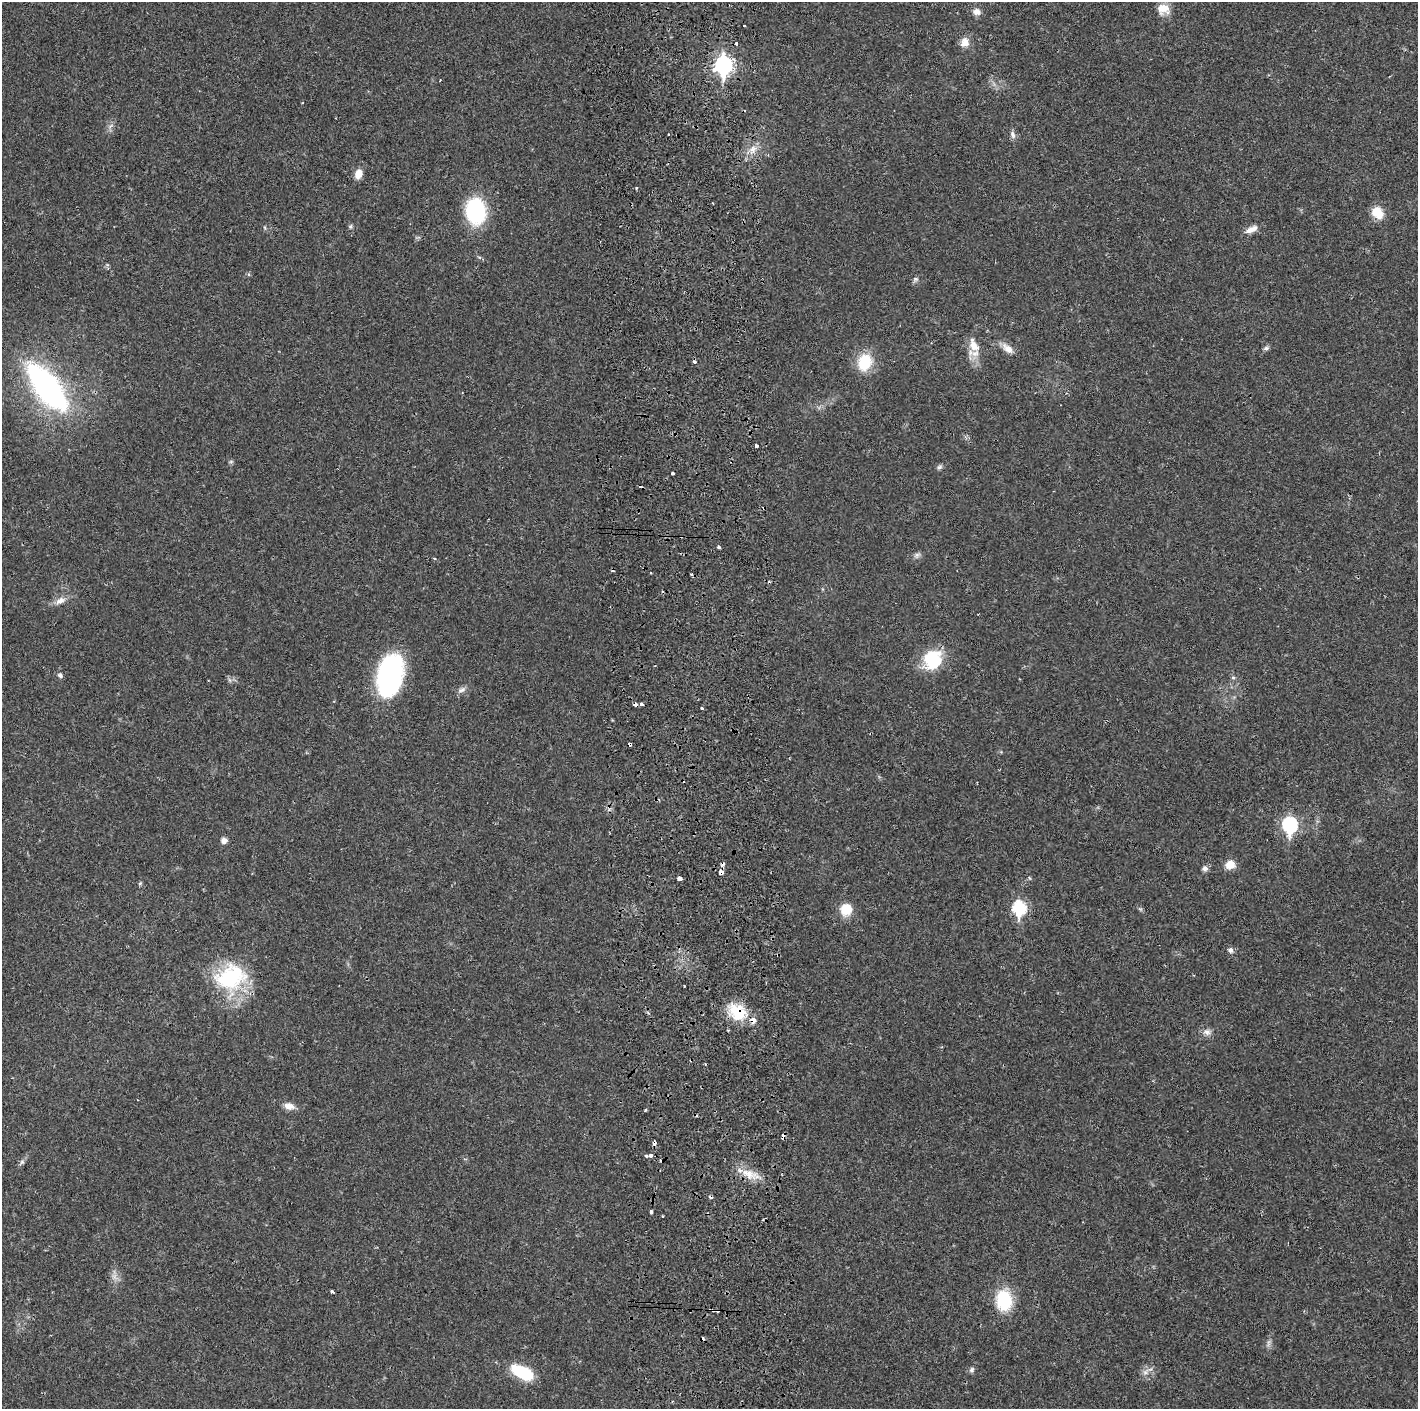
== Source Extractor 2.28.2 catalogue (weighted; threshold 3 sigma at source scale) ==
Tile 5 of 3 x 3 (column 2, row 2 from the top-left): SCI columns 1474-2889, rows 1411-2817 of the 4360 x 4230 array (HDU 1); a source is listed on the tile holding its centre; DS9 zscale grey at full resolution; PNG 1420 x 1411 px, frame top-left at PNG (2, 2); no overlay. Shown black and unused: <1% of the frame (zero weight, under 2 of 3 exposures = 3% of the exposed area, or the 3 px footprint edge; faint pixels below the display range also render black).
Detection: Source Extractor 2.28.2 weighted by HDU 2 'WHT'; one run over the whole footprint, this tile lists its part. Background 0.0247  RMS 0.0037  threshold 0.0166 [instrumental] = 3 sigma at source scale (4.5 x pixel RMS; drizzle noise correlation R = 1.50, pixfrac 1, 0.05/0.05 arcsec/px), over >= 5 px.
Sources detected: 81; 1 too faint to see at this stretch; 9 cosmic-ray / hot-pixel residue — not listed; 1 inside a brighter listed object's ellipse — not listed separately; the other 70 listed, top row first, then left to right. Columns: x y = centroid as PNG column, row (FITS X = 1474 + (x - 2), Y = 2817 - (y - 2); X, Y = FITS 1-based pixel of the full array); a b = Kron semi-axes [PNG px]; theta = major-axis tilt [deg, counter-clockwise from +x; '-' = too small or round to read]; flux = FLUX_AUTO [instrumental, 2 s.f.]
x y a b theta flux
1163 9 15 12 -8 5
977 12 10 8 -21 2.2
744 25 3 3 - 1
965 42 12 9 74 3.4
736 43 4 3 - 0.57
724 65 9 7 86 120
440 80 3 2 - 0.32
111 126 9 3 45 0.79
669 134 2 2 - 0.4
1013 134 11 6 -70 1.3
753 149 10 8 58 2.4
358 174 12 8 74 3.4
637 188 4 3 - 0.57
475 211 21 15 -84 39
1377 213 16 12 -44 5.8
350 226 6 5 - 0.63
1251 229 18 7 24 2.8
916 279 8 5 26 0.82
974 346 18 12 -49 5
1266 348 7 5 44 0.82
1008 349 18 8 -40 3.2
864 362 16 12 75 14
47 387 36 15 -53 140
757 446 3 3 - 1.1
231 461 6 4 19 0.5
939 467 8 6 32 0.88
673 473 3 3 - 1.4
719 547 3 3 - 1.5
917 555 9 6 30 1.1
434 558 4 3 - 0.47
60 601 16 8 28 2.7
933 659 22 20 85 17
60 675 6 5 - 1
389 675 42 25 77 54
1233 678 5 4 - 0.51
461 690 12 6 25 1.4
635 704 4 3 - 4.6
642 705 3 3 - 1.8
702 708 3 3 - 0.94
630 744 4 3 - 0.87
1290 825 8 7 - 66
224 840 7 7 - 1.6
1230 865 10 9 - 4.3
1205 868 8 7 - 1.2
721 872 4 4 - 3.4
679 878 4 3 - 8
1030 878 5 3 - 0.38
140 883 5 5 - 0.5
1019 908 8 6 -87 42
846 909 13 12 - 7.3
1231 950 7 6 - 1.3
231 977 42 32 17 30
684 986 2 2 - 0.36
737 1012 24 19 -42 11
1207 1032 10 8 12 1.9
289 1106 12 8 -9 3
783 1136 5 4 - 2.3
654 1143 4 3 - 2
646 1156 3 3 - 0.87
651 1156 4 3 - 4.1
22 1162 7 6 - 0.85
748 1174 20 10 -31 5.9
651 1212 4 3 - 1.4
662 1216 3 2 - 0.64
332 1291 4 3 - 0.84
1004 1300 18 14 -88 20
713 1310 4 3 - 0.82
972 1370 8 6 60 0.93
522 1372 27 13 -26 15
1145 1372 10 7 59 1.8
Overlapping masked pixels (flux is a lower limit): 7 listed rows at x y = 635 704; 630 744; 721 872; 737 1012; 783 1136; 654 1143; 713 1310